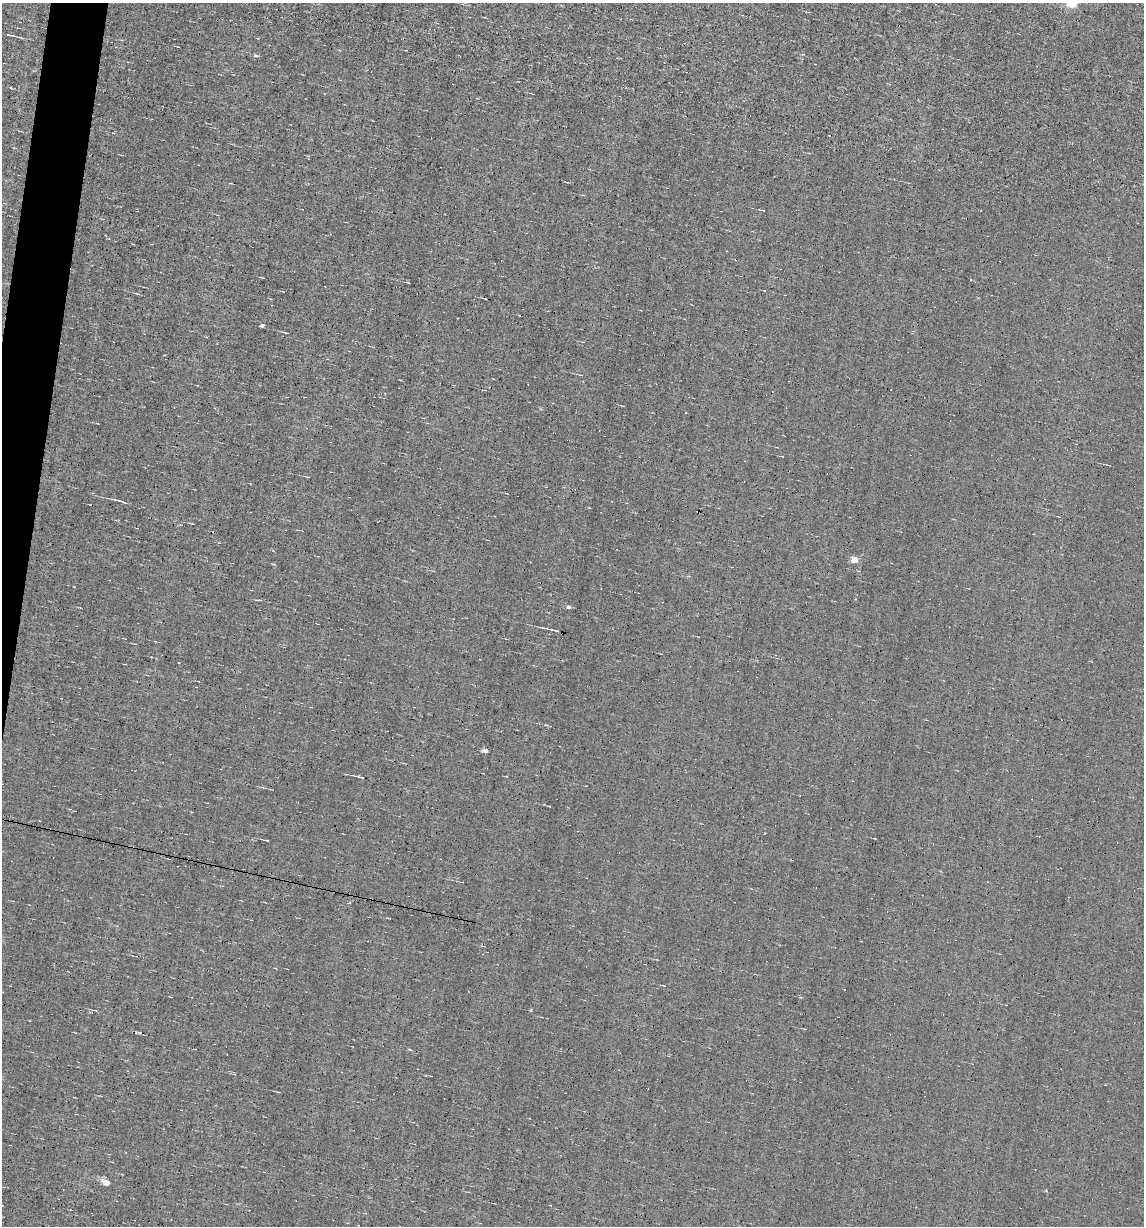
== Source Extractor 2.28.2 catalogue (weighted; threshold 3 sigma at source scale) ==
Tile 11 of 4 x 4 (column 3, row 3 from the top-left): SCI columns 2402-3543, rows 1225-2448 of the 4919 x 4895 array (HDU 1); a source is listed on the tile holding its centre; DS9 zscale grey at full resolution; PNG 1146 x 1228 px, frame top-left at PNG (2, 3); no overlay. Shown black and unused: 2% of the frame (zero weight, under 5 of 9 exposures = <1% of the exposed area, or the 3 px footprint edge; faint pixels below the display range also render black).
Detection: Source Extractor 2.28.2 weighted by HDU 2 'WHT'; one run over the whole footprint, this tile lists its part. Background 0.0012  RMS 0.038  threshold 0.157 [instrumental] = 3 sigma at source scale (4.09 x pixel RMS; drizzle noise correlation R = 1.36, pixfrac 0.8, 0.05/0.05 arcsec/px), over >= 5 px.
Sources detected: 22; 5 cosmic-ray / hot-pixel residue — not listed; the other 17 listed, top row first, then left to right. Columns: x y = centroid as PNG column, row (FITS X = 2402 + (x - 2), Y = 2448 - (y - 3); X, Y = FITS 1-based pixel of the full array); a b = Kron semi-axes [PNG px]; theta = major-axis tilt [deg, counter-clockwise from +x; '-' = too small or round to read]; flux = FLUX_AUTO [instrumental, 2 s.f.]
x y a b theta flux
10 35 10 3 -10 8.7
256 55 6 4 -3 7.1
408 283 5 2 - 3
137 293 8 2 -22 3.7
262 325 4 3 - 9.3
286 333 5 2 - 4.4
119 501 15 3 -13 13
192 524 4 2 - 2.4
854 559 5 4 - 63
568 607 4 4 - 9.3
553 630 16 2 -13 14
486 751 5 4 - 19
360 777 10 3 -14 6.9
266 840 5 2 - 3.8
410 1050 5 3 - 3.2
106 1182 5 4 - 54
1046 1190 4 3 - 2.8